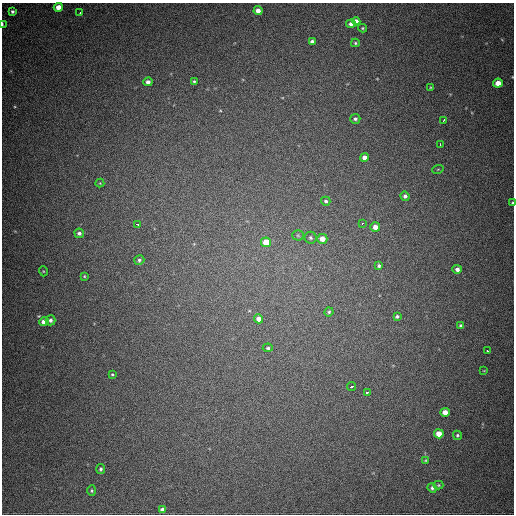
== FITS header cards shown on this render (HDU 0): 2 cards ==
NAXIS1  =                  512
NAXIS2  =                  512

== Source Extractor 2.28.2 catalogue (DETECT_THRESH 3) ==
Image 512 x 512 px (HDU 0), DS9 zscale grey, 1 PNG px = 1 image px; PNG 516 x 516 px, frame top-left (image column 1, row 512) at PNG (2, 3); each listed source drawn as its Kron ellipse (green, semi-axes under 4 px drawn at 4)
Background 762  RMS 21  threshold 63.1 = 3 sigma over >= 5 px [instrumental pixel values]
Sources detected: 57; all 57 listed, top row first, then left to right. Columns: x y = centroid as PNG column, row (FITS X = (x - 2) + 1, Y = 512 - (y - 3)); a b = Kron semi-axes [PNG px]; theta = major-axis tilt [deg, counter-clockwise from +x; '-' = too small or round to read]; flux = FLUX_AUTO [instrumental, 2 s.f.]
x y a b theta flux
58 7 4 4 - 12000
12 11 4 3 - 2800
258 11 4 4 - 8100
80 12 3 2 - 2700
356 21 4 4 - 6000
2 24 4 2 - 2100
351 24 4 4 - 5000
362 28 4 4 - 1500
312 42 4 4 - 5000
355 43 4 3 - 1900
194 81 4 4 - 1800
148 82 4 4 - 5600
498 83 5 4 - 16000
430 87 4 2 - 1100
355 119 5 5 - 3300
444 120 3 2 - 3700
440 144 3 2 - 3300
364 157 4 4 - 7800
438 169 6 3 19 1100
100 183 4 4 - 1200
405 196 5 4 - 3700
326 201 4 4 - 2900
512 203 4 3 - 1800
363 223 3 3 - 2900
137 224 3 3 - 6800
375 227 5 5 - 10000
79 233 5 4 - 4200
298 235 5 5 - 1900
310 238 6 6 - 3000
322 239 5 5 - 12000
266 242 5 5 - 33000
139 260 5 4 - 2700
379 266 4 4 - 2700
457 269 4 4 - 5000
43 271 5 3 - 1200
84 276 4 3 - 1300
329 312 4 4 - 2200
397 316 4 3 - 2500
259 319 4 4 - 9800
50 320 5 5 - 3700
44 322 5 4 - 12000
461 326 4 4 - 4000
268 348 5 4 - 2400
487 351 3 3 - 4300
484 371 4 2 - 990
112 374 3 2 - 1300
352 386 4 3 - 7400
368 392 4 3 - 5600
445 412 4 4 - 11000
439 434 4 4 - 16000
457 435 5 4 - 2200
425 460 4 3 - 1300
101 469 5 4 - 2500
438 485 5 4 - 1700
432 488 5 4 - 2700
92 491 5 4 - 1900
162 510 4 4 - 4300
At the frame edge (FLAGS 8, measured only in part): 2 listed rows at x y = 2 24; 512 203